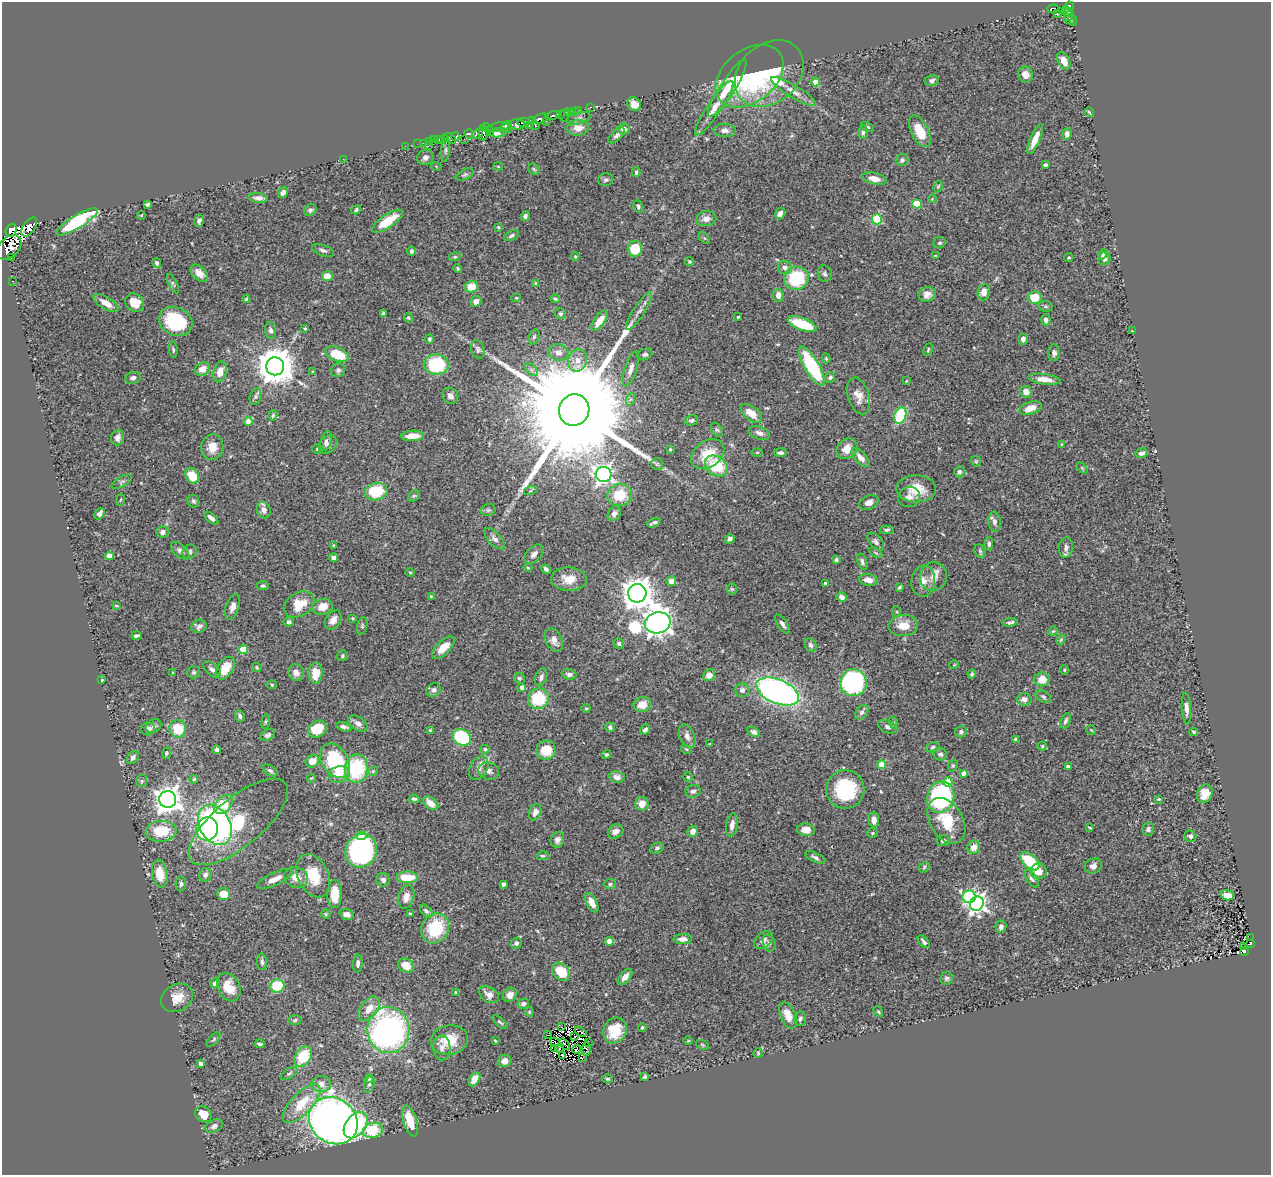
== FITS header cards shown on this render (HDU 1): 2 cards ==
NAXIS1  =                 1269
NAXIS2  =                 1173

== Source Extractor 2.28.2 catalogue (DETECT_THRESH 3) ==
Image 1269 x 1173 px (HDU 1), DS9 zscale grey, 1 PNG px = 1 image px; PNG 1273 x 1177 px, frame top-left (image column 1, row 1173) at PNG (2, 2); each listed source drawn as its Kron ellipse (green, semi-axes under 4 px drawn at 4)
Background 0.73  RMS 0.04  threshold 0.119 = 3 sigma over >= 5 px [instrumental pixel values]
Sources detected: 498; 10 with non-positive FLUX_AUTO (blend fragments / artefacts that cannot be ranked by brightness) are neither listed nor drawn; the other 488 listed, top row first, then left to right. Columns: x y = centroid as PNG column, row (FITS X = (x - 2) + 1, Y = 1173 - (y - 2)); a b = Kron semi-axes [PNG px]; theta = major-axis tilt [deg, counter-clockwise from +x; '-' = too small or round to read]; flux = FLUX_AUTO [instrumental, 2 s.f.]
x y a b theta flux
1070 6 5 3 - 71
1053 9 5 3 - 27
1067 11 6 3 -51 57
1062 12 3 2 - 34
1057 14 3 2 - 2.5
1069 15 6 2 39 60
1070 19 6 5 - 76
1073 23 2 2 - 9.1
1064 61 9 5 -61 26
769 74 38 29 42 240
1025 75 8 7 - 22
750 76 38 26 39 250
932 80 7 5 11 8.3
815 82 4 4 - 28
727 88 33 7 57 80
793 91 26 6 -31 25
634 104 7 6 - 23
590 107 3 2 - 11
714 108 32 7 56 36
579 110 2 2 - 11
574 111 2 2 - 8.8
570 112 3 3 - 37
1089 112 5 3 - 3.4
561 114 3 2 - 130
565 115 7 2 76 13
552 116 8 3 17 190
579 118 12 6 13 8.8
540 119 8 4 20 770
532 120 4 4 - 530
546 121 3 2 - 63
523 122 6 4 -1 860
517 124 8 5 -1 1100
507 125 5 3 - 260
529 126 3 2 - 88
536 126 3 3 - 110
498 127 11 3 9 330
868 127 6 4 -27 3.9
578 128 11 8 2 24
488 129 7 3 -55 250
506 129 5 3 - 250
624 129 6 5 - 15
725 130 11 6 -3 13
920 131 17 8 -64 62
863 132 7 4 88 5.9
478 133 6 4 37 270
483 133 8 4 -88 210
498 133 8 4 7 140
469 134 4 4 - 81
1067 134 6 4 83 13
617 135 10 5 42 8.4
455 136 4 3 - 230
450 138 7 4 -34 2.6
439 139 3 3 - 51
443 139 6 3 21 56
464 139 2 2 - 16
1035 139 16 4 67 31
434 140 2 2 - 8.8
430 141 3 3 - 25
423 143 2 2 - 13
417 144 2 2 - 7.2
405 146 3 2 - 4.7
428 146 3 2 - 58
445 150 11 4 84 5.2
425 157 8 7 - 11
343 159 2 2 - 7.3
902 160 6 6 - 7.5
1045 165 4 4 - 9.9
436 166 5 3 - 2.1
498 166 5 3 - 2.4
534 169 6 5 - 4.1
636 172 5 3 - 4.4
465 175 9 5 26 5.7
874 179 12 5 -14 25
606 180 8 6 11 7
938 187 6 4 62 3.5
283 192 6 4 54 10
258 198 9 5 -4 13
932 199 4 3 - 2.2
147 204 4 3 - 4.5
917 204 4 4 - 100
638 206 6 4 -71 6
310 210 6 5 - 7.3
356 210 5 4 - 5.9
780 214 6 4 59 15
141 215 4 4 - 2.6
525 216 5 4 - 6.7
706 219 10 7 9 17
877 219 5 5 - 180
199 221 6 4 78 7.9
387 221 18 6 34 80
77 222 24 6 31 260
29 227 11 6 56 600
498 227 3 3 - 2.5
11 230 6 5 - 220
511 236 8 4 28 6.5
704 238 7 4 -45 3.5
939 243 6 5 - 5.1
9 247 14 9 44 440
635 249 7 7 - 67
323 250 11 5 -20 8.6
411 251 5 4 - 4.9
1103 254 5 4 - 4.5
575 256 4 4 - 2.8
935 256 4 3 - 2.4
455 257 6 3 19 3
11 258 3 2 - 28
1069 258 4 4 - 3.8
1104 259 6 6 - 8.9
689 262 5 4 - 3.4
157 263 5 4 - 6.5
785 267 7 6 - 9.8
458 268 4 4 - 3.8
199 273 10 6 -43 23
825 274 8 7 - 6.7
327 276 5 5 - 38
796 278 12 11 - 160
13 281 3 2 - 2.7
173 284 10 4 -64 5.1
536 284 4 4 - 5
471 287 7 6 - 52
984 292 8 6 82 19
778 295 7 5 -85 15
927 295 8 7 - 18
1035 297 7 6 - 55
516 298 5 3 - 2.5
246 299 4 4 - 2.9
555 299 4 3 - 3.2
476 301 6 5 - 15
106 303 14 6 -31 27
135 303 10 8 -41 34
1046 307 7 5 -17 4.6
639 311 22 5 57 17
383 313 4 3 - 4.3
561 314 5 5 - 4.9
738 317 3 2 - 2.7
408 318 4 3 - 2.9
1046 320 6 4 -76 7.3
176 321 17 14 -25 160
600 321 12 5 54 34
802 324 15 6 -21 110
305 328 3 3 - 3.2
270 330 8 5 -82 8.9
1132 331 3 2 - 2
534 337 8 5 70 6.2
429 339 4 4 - 3.9
1023 339 5 4 - 12
173 349 8 4 -84 4.5
478 349 9 6 -73 7.7
928 350 6 3 65 3.4
558 352 10 8 -18 20
1054 353 8 6 87 8.9
337 354 12 7 -23 79
645 354 7 5 22 8
826 358 5 3 - 3.7
578 360 11 9 71 25
436 364 12 10 2 180
275 366 9 9 - 7300
812 366 22 7 -60 240
202 369 8 6 30 26
631 369 18 6 72 16
338 370 7 7 - 6.7
531 370 8 5 -45 6.6
220 372 10 6 73 26
313 372 3 3 - 2.7
830 377 5 4 - 5.3
133 378 8 6 17 8.4
1044 379 16 5 -8 24
906 381 3 3 - 1.9
1026 392 6 6 - 23
255 396 8 5 72 7.1
450 396 8 7 - 13
859 396 19 10 -73 28
631 399 6 4 70 5
1030 408 11 6 19 36
574 410 16 15 - 140000
751 413 12 7 -39 32
273 415 5 4 - 3.6
900 415 8 6 72 180
691 420 7 5 14 6.7
248 421 4 4 - 25
717 430 8 5 -52 5.7
759 433 11 6 -21 12
413 436 11 5 2 33
117 438 8 6 83 14
326 441 10 5 75 8
328 444 10 8 50 12
1062 444 4 3 - 1.9
212 447 13 11 84 35
317 449 5 5 - 3.9
670 449 3 3 - 2.6
847 449 11 9 44 27
757 452 5 3 - 2.9
780 453 7 4 2 8.3
1142 453 6 4 13 11
708 454 18 13 36 66
860 457 12 6 -48 16
976 461 6 5 - 3.4
657 464 6 6 - 5
716 466 12 9 -37 96
1082 468 6 4 -46 3.6
959 472 6 5 - 7.3
604 474 8 7 - 1100
192 476 8 6 -54 60
122 482 11 5 29 6.8
916 489 20 13 0 54
530 491 6 4 18 3.7
376 492 11 8 12 110
620 495 12 11 - 75
414 496 6 5 - 4.3
909 497 11 10 - 13
121 500 6 3 80 3
193 501 6 6 - 5.9
869 502 10 7 24 17
264 510 8 6 -68 13
488 510 7 5 14 5.5
100 514 6 4 55 10
614 514 8 6 60 11
211 518 8 4 -41 10
994 522 10 6 -84 11
654 523 7 3 21 6.8
887 530 7 4 1 5.1
162 532 6 6 - 16
495 539 13 6 -47 12
730 539 5 4 - 9.1
876 542 10 6 -50 9.1
989 544 6 4 87 6.4
334 545 3 3 - 2.5
1066 548 10 7 82 11
180 551 11 6 -43 9.8
980 551 7 5 -68 5.5
190 552 7 6 - 7
876 553 7 4 -31 3.7
534 554 12 7 47 13
109 556 4 4 - 43
334 558 4 4 - 13
836 560 4 3 - 5.6
862 562 8 4 -70 7.2
528 568 4 4 - 2.7
546 569 5 3 - 6.2
410 572 5 3 - 2.3
933 576 14 13 - 25
569 579 18 12 -3 39
868 580 9 6 -10 24
671 581 5 4 - 18
923 581 15 12 81 27
825 583 3 3 - 6.9
263 586 6 4 9 5.1
899 587 4 3 - 4.2
732 589 5 5 - 3.9
637 593 9 9 - 3800
431 596 4 3 - 2.4
842 597 5 4 - 13
299 604 16 12 30 65
116 605 4 3 - 3
233 607 13 6 72 16
322 607 10 8 20 33
897 612 5 3 - 2.8
353 618 5 4 - 2.9
333 620 10 7 55 19
289 622 5 4 - 8.7
1010 622 7 4 9 7.7
658 623 13 10 13 3800
782 624 11 5 -56 8.7
903 625 15 10 4 37
199 626 8 6 16 9.8
362 626 9 5 78 4.7
1053 631 4 4 - 3
136 636 5 3 - 6.2
554 640 12 8 -64 18
1061 640 5 4 - 3.3
619 643 5 5 - 6.7
811 645 7 5 -63 8.6
443 648 14 6 45 31
243 649 4 4 - 81
342 656 6 5 - 4.7
954 665 4 3 - 2.1
257 667 5 4 - 3.2
225 668 12 7 55 52
212 669 10 6 -40 11
1064 670 5 3 - 2.6
193 672 6 6 - 4.9
296 672 8 7 - 17
173 673 3 3 - 3.4
316 673 10 7 87 43
569 674 7 5 -5 9.8
972 674 4 3 - 4.5
709 675 6 5 - 29
541 677 9 5 68 9
519 678 6 5 - 4.8
1042 679 7 7 - 35
102 680 4 3 - 3
853 683 13 13 - 370
272 685 4 4 - 2.8
522 687 4 4 - 15
434 690 7 6 - 8.6
742 690 7 7 - 9.3
778 692 22 12 -23 1000
1043 697 8 5 -31 6
538 699 10 10 - 130
1024 699 7 6 - 14
642 704 9 7 10 42
586 708 5 3 - 2.8
1186 709 16 4 -86 14
862 712 8 5 50 6.6
240 716 6 4 -69 6.2
1066 721 8 5 68 7.4
266 722 7 3 81 4.6
358 723 10 6 -35 14
894 723 6 4 -71 3.8
153 726 8 6 31 8.2
344 727 8 4 -14 8.6
610 727 5 4 - 7.4
887 727 10 6 -22 8
148 729 7 6 - 12
178 729 9 8 - 75
317 729 10 8 30 67
430 730 4 4 - 3
645 730 6 4 47 7.1
1091 730 5 3 - 2.4
754 732 7 4 -27 8.6
961 732 6 5 - 6.4
1194 732 4 3 - 3
268 735 8 5 30 6.2
687 736 12 7 -67 15
462 737 9 8 - 200
1016 739 4 4 - 5.9
710 744 4 3 - 2.6
1042 746 4 4 - 3.1
933 747 7 5 20 4.6
485 749 4 4 - 5
686 749 5 3 - 2.6
217 750 4 4 - 6.3
546 750 10 9 - 52
166 753 5 4 - 4.4
940 754 6 6 - 7
606 755 5 4 - 4.2
133 757 7 5 51 8.2
312 761 7 6 - 28
335 761 19 13 -56 240
882 765 4 4 - 64
953 766 6 4 68 4.2
1068 766 4 3 - 11
479 768 12 9 61 16
356 769 14 11 83 180
270 771 8 4 -32 5.6
373 771 5 4 - 3.5
489 771 10 8 -20 13
963 773 4 4 - 19
339 774 11 8 14 32
617 777 8 6 -10 15
688 777 4 4 - 2.9
311 778 4 3 - 2.2
194 779 4 4 - 5.4
142 781 6 5 - 5.8
948 782 5 4 - 64
845 789 19 19 - 140
693 791 7 6 - 8.2
1205 793 9 7 71 31
941 797 16 13 74 430
168 799 8 8 - 2800
414 799 6 3 -7 5.1
1159 799 4 3 - 2.8
431 803 9 5 -39 26
223 804 11 7 45 130
642 804 7 6 - 28
535 812 8 6 70 15
874 820 7 5 -87 15
946 821 25 16 -59 87
238 822 61 24 40 190
215 825 21 15 -61 600
732 825 12 5 82 17
1090 828 3 2 - 2.4
207 829 12 10 64 230
1148 829 6 5 - 8
806 830 9 6 -7 26
161 831 15 10 4 86
616 831 8 6 31 15
693 831 6 5 - 14
872 833 5 4 - 3.3
361 836 5 4 - 42
1190 836 6 5 - 8.1
557 840 8 6 66 13
943 841 7 5 -3 7
974 847 7 6 - 23
657 848 7 5 28 6
361 851 17 15 63 490
543 856 6 4 -1 4.3
815 857 11 4 -25 8
1030 861 11 6 -41 120
1093 866 9 7 17 14
924 867 6 4 50 4.4
1038 871 8 8 - 33
160 874 14 7 -80 49
205 875 7 6 - 9
313 876 23 15 -65 78
296 877 12 10 -20 28
407 877 11 6 -1 62
275 879 19 6 25 24
1032 879 10 5 -53 7.3
383 880 6 6 - 10
181 884 7 5 88 6.5
503 884 4 3 - 9.8
610 884 6 5 - 5.6
223 894 6 6 - 47
335 894 14 7 89 58
1227 895 7 5 -17 24
406 897 12 7 74 21
969 897 6 6 - 390
592 903 10 5 -64 24
977 904 7 6 - 1100
426 911 8 4 -48 7.4
410 913 4 2 - 2.4
326 914 5 4 - 3
347 914 7 5 -17 14
1001 927 6 5 - 11
435 928 15 13 60 130
1250 938 3 2 - 2.1
683 939 9 5 0 16
763 940 11 7 41 14
609 941 4 4 - 37
924 942 7 3 -48 6.3
516 943 6 5 - 6.8
769 943 8 6 -72 7.2
1250 944 4 3 - 49
1243 946 3 2 - 4.9
1244 951 4 3 - 61
262 962 8 5 -86 7.2
358 963 9 4 86 7.2
406 965 8 6 -31 35
561 972 10 7 -45 69
625 977 9 5 50 17
946 978 6 6 - 6
215 983 5 4 - 7.3
277 986 7 6 - 87
229 987 15 11 -63 49
456 992 4 3 - 2.8
489 995 11 7 -34 20
510 995 7 6 - 16
177 998 17 13 30 38
523 1004 6 5 - 8.8
369 1009 14 8 51 33
878 1011 6 3 -59 3.1
529 1012 5 4 - 3.1
788 1015 14 7 -66 28
800 1019 7 6 - 6.5
295 1020 6 5 - 4.5
500 1022 9 4 -40 4.9
562 1027 2 2 - 1.5
642 1027 4 3 - 3.4
388 1030 23 21 -87 770
615 1031 13 11 63 57
580 1032 6 3 -36 8.3
547 1035 3 2 - 6.9
574 1037 3 2 - 2.3
214 1039 9 4 45 4.2
449 1040 19 14 9 67
495 1041 4 2 - 2.3
688 1041 5 3 - 2.4
555 1042 5 2 - 1.5
589 1043 3 2 - 2.3
260 1044 5 3 - 6
565 1044 6 2 -50 0.73
702 1045 7 4 -21 3.5
442 1048 12 8 -88 16
555 1048 3 2 - 1.3
560 1048 5 2 - 3.4
576 1049 4 3 - 0.32
586 1049 7 4 89 3.4
758 1053 4 4 - 3.1
562 1055 3 2 - 4.4
303 1057 11 7 54 100
582 1058 3 2 - 4
505 1061 7 6 - 16
201 1064 4 4 - 10
289 1074 9 5 33 6.5
645 1077 4 3 - 4.9
369 1079 4 4 - 4.8
474 1079 7 5 57 36
608 1079 5 4 - 4.5
321 1084 10 8 -3 19
369 1084 9 5 72 6.6
302 1104 25 10 46 83
203 1114 9 7 -40 34
333 1121 25 22 -37 2400
410 1121 16 6 -73 60
356 1125 15 9 51 220
214 1126 9 6 29 8.8
373 1130 10 7 15 110
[10 non-positive-flux detections neither listed nor drawn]